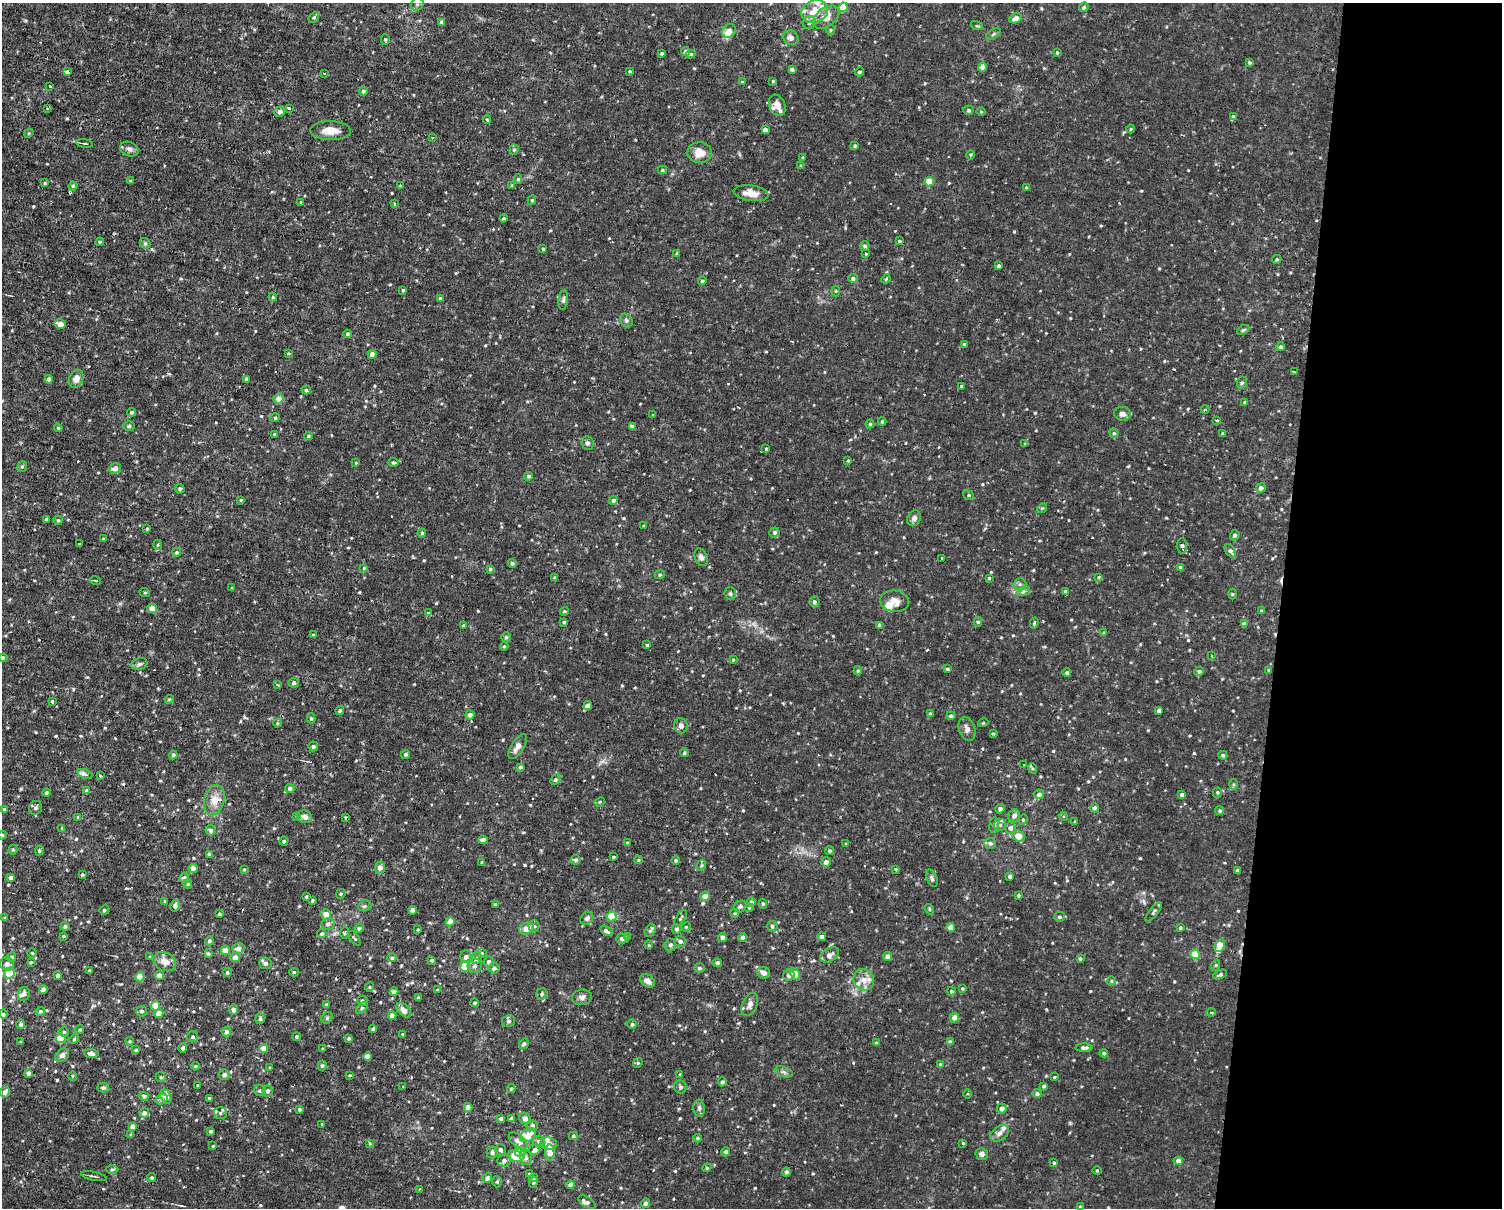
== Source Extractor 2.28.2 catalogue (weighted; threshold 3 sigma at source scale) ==
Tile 9 of 3 x 4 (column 3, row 3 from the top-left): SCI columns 3140-4639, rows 1388-2593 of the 4978 x 5004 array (HDU 1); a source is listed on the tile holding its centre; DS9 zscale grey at full resolution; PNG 1504 x 1210 px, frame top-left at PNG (2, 3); each listed source drawn as its Kron ellipse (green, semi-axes under 4 px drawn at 4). Shown black and unused: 15% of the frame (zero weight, under 2 of 3 exposures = <1% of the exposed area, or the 3 px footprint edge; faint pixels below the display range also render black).
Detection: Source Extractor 2.28.2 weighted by HDU 2 'WHT'; one run over the whole footprint, this tile lists its part. Background 0.0153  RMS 0.0031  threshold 0.0141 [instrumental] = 3 sigma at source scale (4.5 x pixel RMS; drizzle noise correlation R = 1.50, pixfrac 1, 0.05/0.05 arcsec/px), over >= 5 px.
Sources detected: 638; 13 cosmic-ray / hot-pixel residue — neither listed nor drawn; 20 inside a brighter listed object's ellipse — not listed separately; of the other 605, all 500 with FLUX_AUTO >= 0.287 (the completeness limit of this list) listed and drawn (105 fainter detections not listed), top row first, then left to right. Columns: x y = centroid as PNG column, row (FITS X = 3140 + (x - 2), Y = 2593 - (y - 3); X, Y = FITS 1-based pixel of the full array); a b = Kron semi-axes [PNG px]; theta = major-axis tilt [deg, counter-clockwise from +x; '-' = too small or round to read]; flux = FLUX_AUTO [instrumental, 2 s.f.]
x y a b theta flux
417 4 7 5 46 0.77
843 7 5 4 - 6.9
1084 7 5 4 - 0.61
815 11 13 11 20 5
314 17 6 4 47 0.62
826 17 15 9 38 3.8
1016 18 6 4 28 2.4
442 22 4 4 - 1.3
809 22 7 6 - 1.2
977 26 6 4 -17 0.37
830 30 5 3 - 0.34
729 31 7 6 - 2.8
993 34 8 4 29 0.61
791 38 8 7 - 1.5
385 39 5 4 - 0.41
686 52 4 4 - 1.2
662 53 3 3 - 0.39
1057 53 4 3 - 0.37
691 54 4 3 - 0.49
1249 63 4 3 - 0.59
983 67 4 4 - 4.1
792 69 4 3 - 0.69
630 71 4 3 - 0.32
67 72 4 3 - 1.4
859 72 4 4 - 0.56
324 73 4 3 - 0.3
773 81 3 3 - 0.3
742 82 4 4 - 0.37
50 86 3 2 - 0.46
363 91 4 4 - 0.76
777 105 11 8 -68 2.3
47 108 3 3 - 0.36
289 108 3 3 - 0.87
969 110 5 4 - 0.45
981 111 4 3 - 0.29
280 112 5 5 - 1.1
1233 116 4 4 - 0.4
487 120 4 3 - 0.51
1131 129 4 4 - 0.32
765 130 4 4 - 1.4
331 131 20 9 -2 3.7
29 133 5 4 - 0.33
432 137 3 3 - 0.55
85 144 8 3 -8 0.51
855 146 4 3 - 0.51
129 149 9 7 -21 1.1
514 150 5 4 - 0.44
700 153 12 10 2 3.5
971 155 5 3 - 0.3
803 158 4 3 - 0.33
801 165 4 3 - 0.34
662 170 5 4 - 0.37
518 179 5 4 - 0.49
130 181 4 3 - 0.4
929 182 5 4 - 6.9
45 183 4 4 - 0.32
512 185 4 4 - 0.4
73 186 4 4 - 0.41
400 186 3 3 - 0.5
1026 187 4 3 - 0.29
751 193 17 7 -9 3.4
532 200 5 4 - 0.45
301 202 3 2 - 0.31
395 204 3 3 - 0.68
503 218 4 3 - 0.36
899 241 3 2 - 0.31
100 242 4 4 - 0.37
145 243 5 4 - 0.51
865 246 5 4 - 0.62
543 249 4 3 - 0.35
866 253 3 2 - 0.47
677 254 4 3 - 0.79
1277 259 5 4 - 0.46
999 266 3 3 - 0.64
853 278 5 4 - 0.82
886 279 5 4 - 0.36
702 281 4 4 - 0.53
403 290 3 3 - 0.4
836 291 5 3 - 0.29
273 297 4 4 - 0.37
440 299 4 4 - 0.65
563 300 10 4 84 0.75
626 320 7 6 - 0.78
60 324 5 4 - 2.4
1243 330 7 4 31 0.46
347 334 4 3 - 0.42
964 344 3 3 - 0.65
1281 347 4 4 - 0.94
289 354 4 3 - 0.34
372 354 4 4 - 1.7
1294 372 4 3 - 0.4
49 379 4 4 - 1.3
76 379 9 7 68 2
246 379 4 4 - 0.79
1242 383 6 5 - 0.53
961 386 3 2 - 0.35
306 390 4 4 - 0.46
278 399 5 5 - 2.3
1245 403 4 3 - 0.84
1205 409 4 3 - 0.29
132 412 4 4 - 0.46
1122 414 8 6 -14 1.4
653 415 3 3 - 0.32
275 418 5 4 - 0.34
882 421 4 3 - 0.43
1217 421 3 3 - 57
870 424 4 4 - 0.43
129 426 5 4 - 0.53
633 427 4 3 - 1.8
58 428 4 3 - 0.36
1114 433 4 4 - 0.46
1222 433 3 3 - 0.64
275 434 3 3 - 0.47
308 436 4 3 - 0.43
588 443 7 6 - 0.79
1025 444 4 3 - 0.61
766 449 3 3 - 0.34
848 461 3 3 - 0.36
393 462 5 3 - 0.41
356 463 3 3 - 0.47
22 466 6 4 67 0.49
115 468 6 5 - 1.9
529 476 4 4 - 0.75
1261 488 5 4 - 1.1
180 489 5 4 - 0.5
969 495 5 4 - 0.56
241 500 3 3 - 0.33
613 500 5 4 - 0.75
1042 508 5 4 - 0.34
914 518 8 6 62 1.3
47 519 3 3 - 0.59
58 520 4 4 - 0.41
644 526 4 3 - 0.47
147 529 4 3 - 0.33
774 532 5 5 - 0.9
422 533 4 4 - 0.53
1235 535 5 4 - 0.76
103 539 3 3 - 0.39
79 544 3 3 - 2.1
158 545 5 3 - 0.36
1182 546 8 5 -87 0.77
1230 551 7 4 -54 0.91
176 552 4 4 - 0.48
701 557 9 6 -67 1.1
942 558 3 3 - 0.85
512 563 4 4 - 0.73
364 568 4 4 - 0.3
1181 568 4 3 - 1.2
490 569 4 4 - 0.43
660 575 5 4 - 0.43
1099 577 3 3 - 0.3
555 578 4 4 - 0.41
989 578 4 4 - 0.36
96 581 5 2 - 0.3
1020 584 6 6 - 0.81
232 588 4 3 - 0.29
1065 591 3 3 - 0.45
1023 592 7 4 19 0.6
145 593 5 3 - 0.32
730 594 6 5 - 0.59
1232 594 5 3 - 0.31
894 601 14 10 -8 3.1
814 602 5 5 - 0.67
152 608 5 4 - 3.2
564 611 5 3 - 0.36
1262 611 4 3 - 0.47
428 613 3 3 - 0.7
564 622 4 4 - 0.4
978 622 5 4 - 0.42
1034 623 5 3 - 0.42
1244 624 4 4 - 1.5
879 625 4 3 - 0.84
463 626 4 3 - 0.52
1104 633 4 4 - 0.45
313 635 3 3 - 0.41
506 637 5 4 - 0.57
647 645 4 4 - 0.34
504 646 4 3 - 0.41
1212 656 3 3 - 0.45
2 658 4 4 - 0.69
733 660 3 3 - 0.3
139 664 8 6 16 0.75
947 669 3 3 - 1
1268 670 4 3 - 0.3
858 671 5 4 - 0.45
1199 671 5 4 - 0.67
1067 673 4 4 - 0.83
294 683 5 5 - 0.87
277 685 3 2 - 0.6
169 699 5 4 - 0.4
52 701 3 3 - 0.47
588 706 4 4 - 2.1
340 710 4 4 - 0.61
1159 710 4 4 - 1.3
930 714 4 4 - 0.67
470 715 4 4 - 1.3
951 716 4 4 - 0.86
311 718 5 4 - 0.42
277 723 4 3 - 0.4
983 723 5 3 - 0.29
681 726 8 6 -73 1.1
967 729 12 8 -72 1.5
993 733 4 3 - 0.36
313 746 5 5 - 0.74
517 747 14 6 57 1.8
684 753 4 4 - 0.5
406 754 5 4 - 0.53
173 755 4 4 - 0.62
1223 755 4 4 - 0.54
1023 764 2 2 - 0.32
520 767 4 3 - 0.54
1033 768 5 3 - 0.3
85 774 8 4 -22 1.8
100 776 3 3 - 0.88
555 780 6 4 47 0.45
1233 784 5 3 - 0.42
290 788 4 4 - 1.1
87 791 4 4 - 1.2
1217 792 5 4 - 0.44
46 793 4 4 - 0.46
1039 794 5 4 - 1.1
1182 795 4 4 - 1.6
214 800 15 10 75 3.5
600 802 5 4 - 0.38
36 808 7 6 - 1.1
1094 808 4 4 - 0.81
4 809 3 3 - 0.39
1000 809 5 4 - 1.1
1220 811 4 4 - 0.52
297 816 3 3 - 0.47
1014 816 6 5 - 1.2
1063 816 4 3 - 0.36
78 817 4 3 - 0.31
305 817 7 6 - 1.5
346 818 3 2 - 0.51
1023 820 5 4 - 0.45
1075 821 4 3 - 0.3
994 825 8 5 83 0.74
1000 825 6 6 - 0.76
62 828 3 3 - 0.33
1010 828 6 5 - 1.3
211 830 5 5 - 0.74
2 835 4 3 - 0.32
1019 836 6 5 - 3.3
483 840 4 4 - 1.5
284 841 4 4 - 0.55
627 843 4 3 - 0.4
990 843 6 5 - 0.92
846 844 4 3 - 0.35
13 850 5 4 - 0.39
39 851 4 4 - 0.47
830 851 4 4 - 0.54
209 854 4 3 - 0.98
613 857 3 2 - 0.34
576 860 5 4 - 0.71
638 860 4 4 - 0.34
676 860 4 4 - 0.43
482 862 3 3 - 0.46
826 862 5 4 - 1.4
701 865 6 4 62 0.44
380 868 6 5 - 2
193 869 4 4 - 2.4
244 869 4 3 - 0.3
896 869 3 3 - 0.7
1237 870 4 3 - 0.35
82 875 3 3 - 0.4
1010 876 4 4 - 1.1
11 878 4 4 - 0.98
184 878 5 5 - 1.5
932 878 9 5 -66 0.83
188 884 4 4 - 0.46
341 894 5 4 - 0.37
1018 895 4 3 - 0.51
705 896 4 4 - 2.3
306 897 3 3 - 0.4
312 900 3 2 - 0.34
165 901 3 3 - 0.36
751 902 4 4 - 0.78
496 904 4 4 - 0.57
763 904 5 4 - 0.47
175 906 6 4 77 1.1
365 906 7 5 21 0.61
740 907 6 5 - 0.61
749 908 4 4 - 0.34
929 909 5 3 - 0.34
104 910 5 4 - 0.57
413 910 4 4 - 1.9
1153 912 11 4 51 0.7
735 913 4 3 - 0.35
219 914 3 3 - 0.59
326 915 5 5 - 3.5
612 916 5 5 - 12
1059 917 5 5 - 0.64
5 918 4 3 - 0.51
587 918 7 6 - 1.1
680 918 9 4 55 0.49
450 922 4 4 - 4.7
328 924 6 5 - 0.98
65 926 4 4 - 0.82
534 926 6 5 - 0.72
772 926 5 5 - 0.69
686 927 5 4 - 0.32
951 927 4 4 - 3.7
359 928 4 4 - 0.81
526 928 7 5 22 3.5
1180 928 3 3 - 0.53
677 929 5 4 - 0.74
418 930 3 2 - 0.35
606 931 7 4 -33 0.82
650 931 6 5 - 0.7
322 933 4 4 - 0.59
345 933 6 3 79 0.39
63 936 3 2 - 0.34
628 936 4 3 - 0.3
722 937 4 4 - 1.1
743 937 4 4 - 0.84
822 937 4 4 - 0.95
354 938 8 3 -53 0.45
622 938 6 5 - 1.1
209 941 4 4 - 0.69
680 941 6 5 - 0.99
649 945 4 4 - 0.35
670 945 6 5 - 0.96
1220 946 7 4 65 6.5
238 948 6 5 - 1.5
225 951 4 4 - 4.1
32 953 5 4 - 0.43
481 953 5 4 - 0.68
208 954 4 4 - 0.55
1195 954 4 4 - 6.1
829 955 10 6 31 1.9
888 956 4 4 - 1.4
11 957 5 4 - 0.95
150 957 4 4 - 0.38
466 957 6 6 - 1
235 958 5 4 - 2.4
392 958 5 4 - 0.56
476 958 6 5 - 1.3
1080 958 4 3 - 0.45
432 960 4 4 - 0.68
31 962 4 3 - 0.33
165 962 12 9 -26 2.9
489 962 5 5 - 1.2
265 963 6 6 - 1.1
717 963 4 4 - 0.68
7 964 7 7 - 1.6
1216 965 5 3 - 0.37
465 966 5 5 - 8.7
475 966 7 7 - 0.99
494 968 5 5 - 0.91
699 968 5 4 - 0.61
90 970 3 3 - 0.46
227 972 4 4 - 0.63
294 972 4 4 - 0.42
9 973 6 5 - 5.7
764 973 7 5 -28 1.4
795 974 6 4 -63 5.4
58 975 4 4 - 0.96
159 975 5 4 - 1.9
789 975 6 5 - 1
1220 975 7 4 27 0.6
140 977 4 4 - 6.3
864 980 11 10 - 2.6
648 981 8 6 -39 1.9
1111 981 5 4 - 0.42
370 987 4 4 - 0.33
962 988 3 3 - 0.37
43 989 4 4 - 2
438 990 3 3 - 0.61
951 991 4 4 - 0.44
394 992 4 4 - 1.7
24 994 7 6 - 1.2
542 994 6 5 - 0.66
418 997 4 3 - 0.29
582 997 10 7 7 1.2
362 1001 5 5 - 0.64
475 1003 4 4 - 0.39
750 1004 12 7 66 1.6
327 1005 4 4 - 0.65
155 1006 5 4 - 5
362 1008 7 4 44 0.58
234 1010 5 4 - 1.1
404 1010 9 5 -48 2.2
40 1011 5 4 - 0.49
142 1011 5 5 - 0.71
1211 1012 5 3 - 0.39
159 1013 4 4 - 4.2
3 1014 5 4 - 0.54
392 1016 4 4 - 2.1
327 1018 6 5 - 0.53
955 1018 4 4 - 2.2
260 1019 5 5 - 0.66
508 1021 6 6 - 0.66
21 1024 5 4 - 0.74
632 1024 5 5 - 0.59
373 1029 4 3 - 0.59
80 1030 4 4 - 0.47
64 1032 5 4 - 0.42
226 1032 5 4 - 1.3
402 1034 3 3 - 0.98
193 1037 5 5 - 0.65
296 1037 4 4 - 0.46
61 1038 5 4 - 11
349 1038 4 4 - 0.51
74 1039 5 4 - 0.36
130 1041 4 4 - 0.34
21 1042 3 2 - 0.33
950 1042 4 4 - 1.4
876 1043 4 4 - 0.69
524 1044 5 4 - 0.69
183 1048 4 4 - 0.86
1084 1048 8 4 1 1.1
264 1049 4 4 - 4.2
322 1049 4 3 - 0.34
136 1050 4 4 - 0.55
1104 1053 4 4 - 0.6
91 1054 7 4 -5 1.2
62 1055 8 5 45 1.1
367 1056 4 4 - 3.7
638 1063 5 4 - 0.44
940 1064 3 3 - 0.31
195 1066 4 3 - 0.35
322 1066 5 4 - 0.54
270 1068 4 3 - 0.29
784 1072 9 5 -19 0.81
29 1073 4 4 - 1.2
680 1074 4 3 - 0.32
224 1075 5 5 - 0.94
350 1075 3 3 - 0.39
73 1076 5 4 - 0.33
161 1077 5 4 - 0.44
1054 1077 3 3 - 0.34
722 1082 4 4 - 0.58
198 1086 3 3 - 0.53
403 1086 3 3 - 0.85
1044 1086 4 3 - 0.67
680 1087 6 6 - 0.62
103 1088 6 5 - 0.71
511 1089 4 3 - 0.47
260 1091 6 5 - 0.69
268 1091 5 5 - 1.1
5 1092 5 4 - 1.3
967 1094 4 3 - 0.31
1037 1094 5 4 - 0.81
144 1096 5 4 - 0.62
166 1096 7 5 -61 1.7
209 1098 3 3 - 0.31
162 1099 6 5 - 0.76
468 1107 4 4 - 2
699 1108 8 6 -89 0.85
1002 1108 5 5 - 1.3
299 1109 3 3 - 0.51
144 1113 5 4 - 1.3
220 1113 7 6 - 0.83
512 1118 4 4 - 1
501 1119 4 4 - 1.3
525 1119 6 5 - 1.5
322 1124 3 3 - 0.65
532 1125 5 5 - 1
132 1126 4 4 - 1.7
210 1131 3 3 - 0.55
999 1133 10 7 37 1.3
131 1135 4 3 - 0.56
528 1135 9 5 35 4
573 1136 4 4 - 0.47
698 1138 4 3 - 0.41
518 1141 11 6 -41 2
539 1141 6 5 - 0.83
369 1143 4 3 - 0.55
963 1143 3 3 - 0.3
548 1144 8 6 -7 2.1
213 1146 3 3 - 0.29
500 1150 5 5 - 1
535 1150 6 5 - 1
492 1152 6 5 - 0.87
520 1152 5 5 - 2
550 1152 8 5 -88 4.1
726 1152 4 4 - 0.82
982 1154 6 5 - 1.1
516 1156 8 5 -21 9
526 1158 8 5 -76 0.88
504 1160 6 6 - 0.93
1178 1161 4 4 - 1.8
1054 1163 4 3 - 0.4
707 1168 4 4 - 0.41
112 1169 6 4 1 0.48
1097 1170 5 3 - 0.29
786 1172 4 4 - 0.75
529 1174 3 3 - 0.33
94 1176 13 2 -10 0.58
152 1178 4 4 - 0.44
487 1178 5 4 - 0.91
534 1178 4 4 - 0.56
497 1182 6 5 - 0.44
533 1182 5 4 - 0.5
571 1185 4 4 - 2.6
419 1190 3 3 - 0.92
587 1202 9 5 -31 1
646 1203 5 4 - 1.1
1080 1207 4 3 - 0.35
Overlapping masked pixels (flux is a lower limit): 3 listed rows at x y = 67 72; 795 974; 516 1156
Isophote crosses this tile's border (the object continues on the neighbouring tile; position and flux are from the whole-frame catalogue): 2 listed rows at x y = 2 658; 2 835